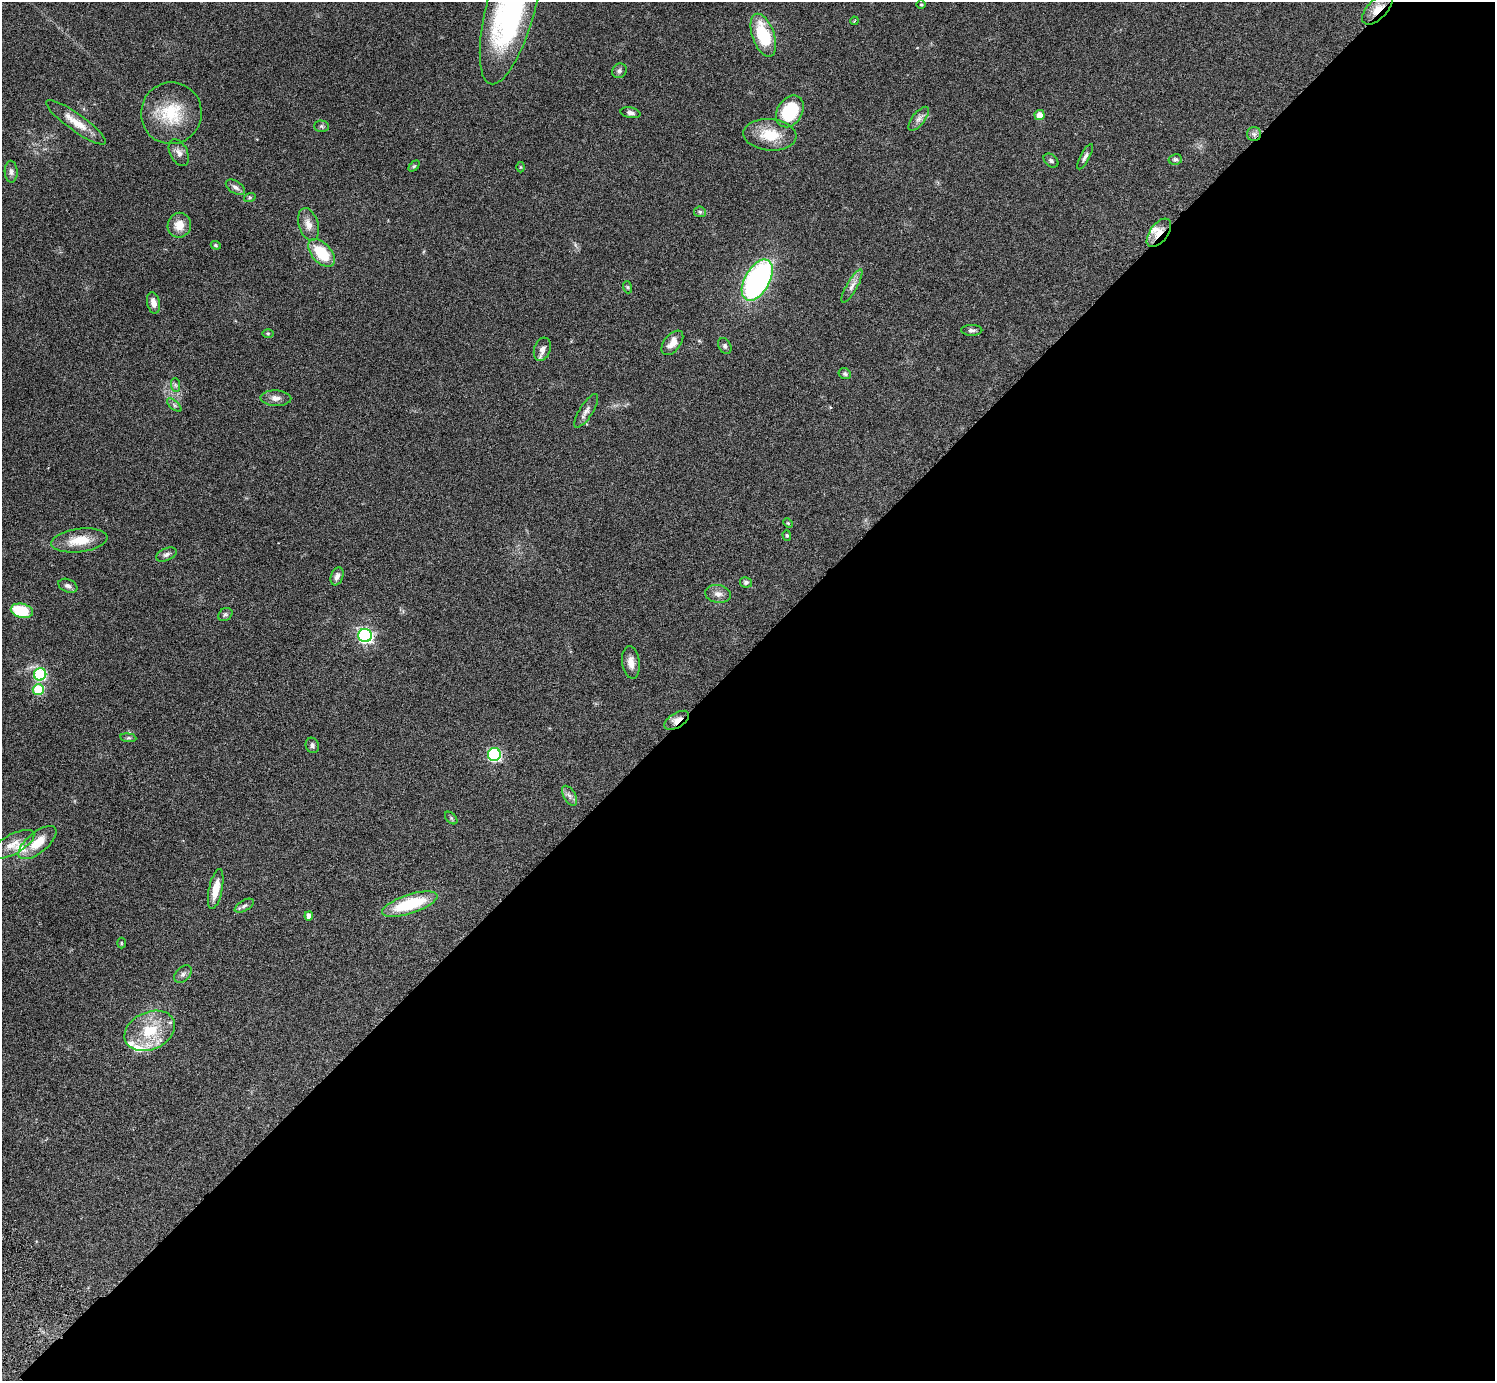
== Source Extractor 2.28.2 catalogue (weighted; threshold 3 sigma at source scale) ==
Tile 12 of 4 x 4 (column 4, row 3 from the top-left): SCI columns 4525-6017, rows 1727-3105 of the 6059 x 6069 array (HDU 1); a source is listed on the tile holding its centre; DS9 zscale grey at full resolution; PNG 1497 x 1383 px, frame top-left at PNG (2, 2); each listed source drawn as its Kron ellipse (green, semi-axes under 4 px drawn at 4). Shown black and unused: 53% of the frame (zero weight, under 3 of 6 exposures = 3% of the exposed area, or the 3 px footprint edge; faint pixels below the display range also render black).
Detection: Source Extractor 2.28.2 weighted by HDU 2 'WHT'; one run over the whole footprint, this tile lists its part. Background 0.0836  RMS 0.0047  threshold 0.0192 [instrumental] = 3 sigma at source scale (4.09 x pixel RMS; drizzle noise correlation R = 1.36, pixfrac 0.8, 0.05/0.05 arcsec/px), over >= 5 px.
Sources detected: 78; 5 inside a brighter listed object's ellipse — not listed separately; the other 73 listed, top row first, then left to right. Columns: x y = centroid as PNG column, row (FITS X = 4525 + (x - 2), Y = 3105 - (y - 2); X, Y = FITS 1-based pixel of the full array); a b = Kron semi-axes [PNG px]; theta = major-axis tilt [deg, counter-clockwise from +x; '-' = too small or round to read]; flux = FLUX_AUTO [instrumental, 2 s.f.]
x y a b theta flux
921 4 5 3 - 0.38
511 6 80 24 75 110
1377 9 19 9 46 5.6
854 21 4 3 - 0.37
763 35 22 11 -70 20
619 71 8 6 46 1
790 111 17 12 57 23
171 113 31 30 - 18
630 113 10 5 -11 1.3
1040 115 5 5 - 4.2
919 119 14 6 52 2
76 122 36 8 -35 7.1
321 126 7 5 -2 0.87
1254 134 7 7 - 1.4
770 135 26 15 -5 12
179 153 14 8 -63 2.5
1085 157 14 4 62 1.3
1175 159 7 5 13 0.91
1051 161 8 6 -40 1.1
414 166 6 4 44 0.57
521 167 5 3 - 0.35
11 172 11 6 -88 1.5
235 187 11 6 -33 1.7
250 197 6 4 19 0.55
700 212 6 5 - 0.75
308 224 17 9 -72 3.6
179 225 12 11 - 5
1159 233 16 9 53 4.2
216 245 5 4 - 0.53
321 253 16 9 -48 15
757 280 22 12 60 100
852 286 19 5 60 2.3
627 287 6 4 -71 0.57
153 303 11 6 -77 2.5
972 330 10 5 1 1.2
268 333 6 4 0 0.54
672 343 14 8 51 3.8
725 346 8 6 -62 1.1
542 349 12 8 71 2.3
845 374 6 5 - 0.83
175 385 7 4 -88 0.9
276 398 15 8 -2 2.5
174 405 9 4 -42 0.86
586 411 19 6 57 2.2
788 523 5 4 - 0.45
787 536 5 4 - 0.53
79 540 28 11 7 9.4
166 554 11 6 24 1.4
337 576 9 6 70 2
746 582 6 5 - 0.97
68 586 10 6 -23 1.5
718 594 13 9 -9 2.5
22 611 11 7 -13 17
225 614 7 6 - 0.89
365 636 7 6 - 98
631 662 16 8 -83 3.3
40 674 6 6 - 43
38 689 5 5 - 22
677 720 14 7 32 3.4
128 738 8 4 -7 0.69
312 745 8 6 -71 1.2
494 755 6 6 - 60
569 796 11 6 -60 1.7
451 818 7 4 -46 0.76
37 843 23 10 39 8.4
12 845 25 10 28 4.8
216 889 20 6 78 6.4
410 904 29 9 18 24
244 906 10 5 30 1.1
309 916 4 4 - 2.1
121 943 5 3 - 0.37
183 974 10 7 44 1.4
150 1031 26 18 25 16
Overlapping masked pixels (flux is a lower limit): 4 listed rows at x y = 1377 9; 1254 134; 1159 233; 677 720
Isophote crosses this tile's border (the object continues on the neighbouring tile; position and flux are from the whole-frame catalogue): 1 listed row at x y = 511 6